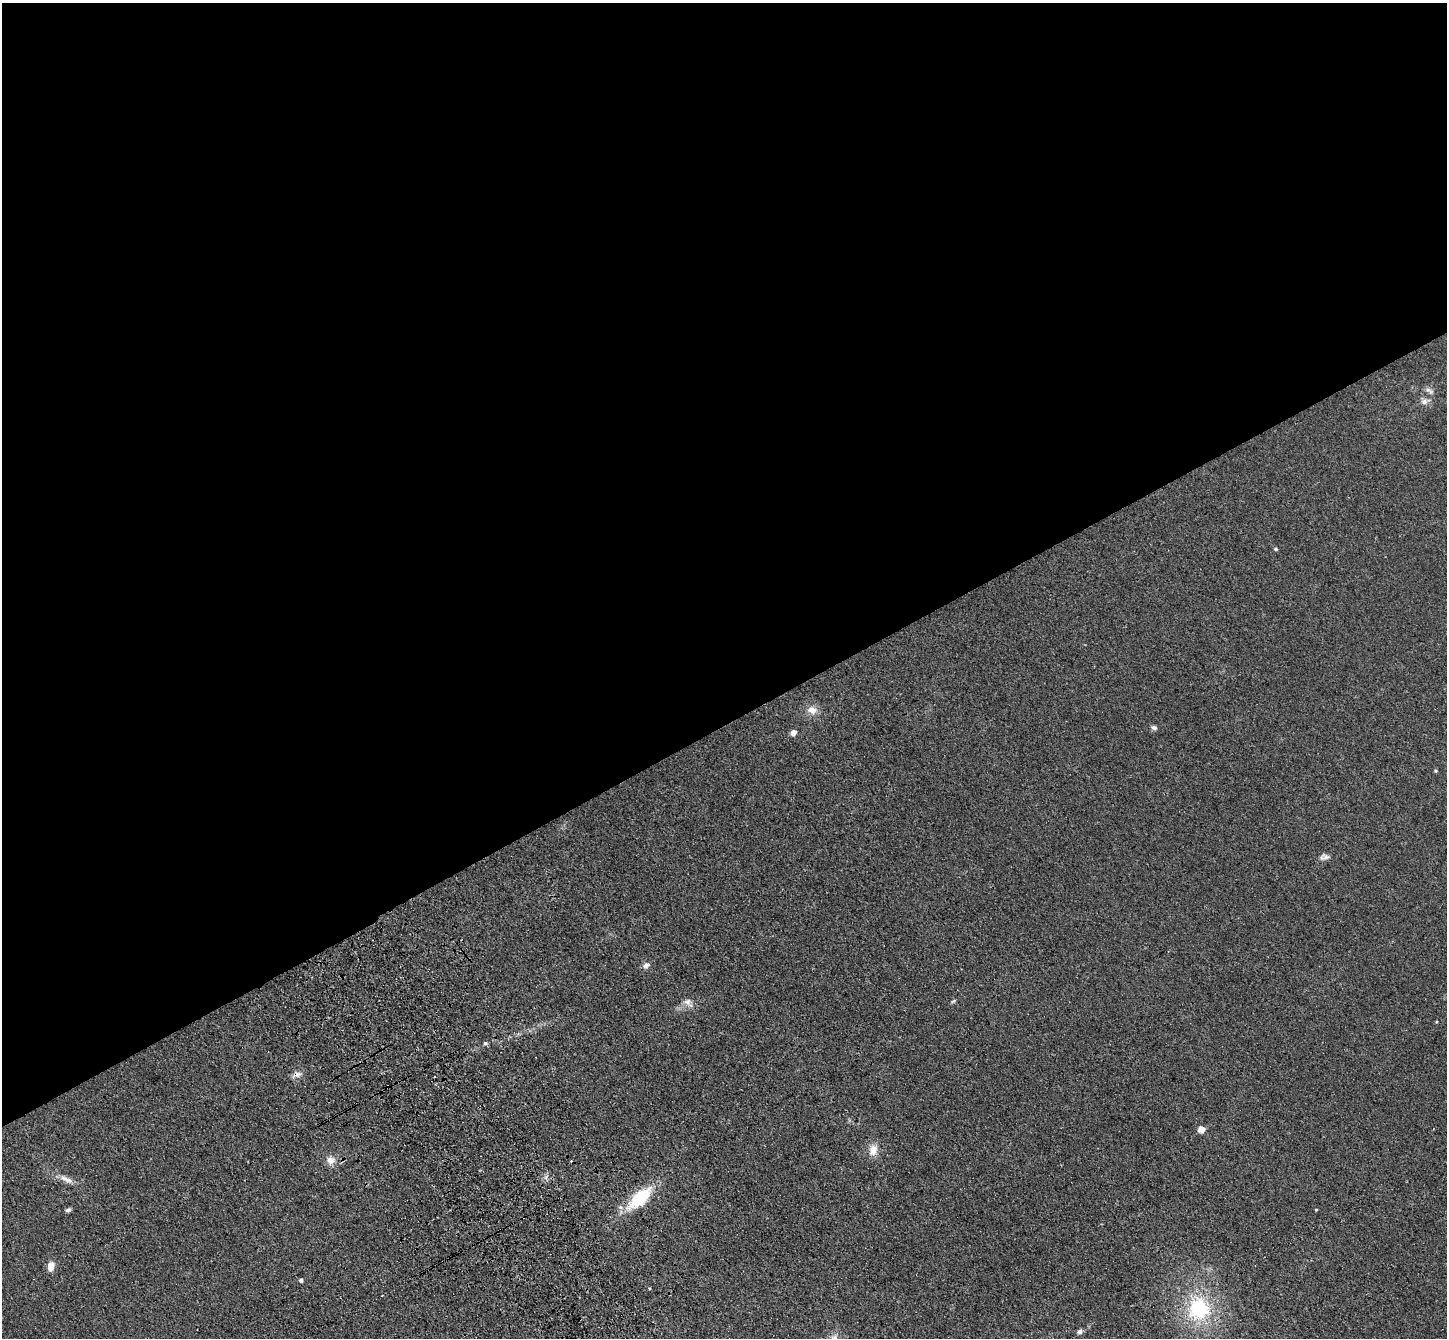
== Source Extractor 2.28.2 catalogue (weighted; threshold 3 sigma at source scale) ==
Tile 2 of 4 x 4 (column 2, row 1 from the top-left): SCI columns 1549-2993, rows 4232-5567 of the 5985 x 5924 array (HDU 1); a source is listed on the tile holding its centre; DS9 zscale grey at full resolution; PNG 1449 x 1340 px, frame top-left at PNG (2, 3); no overlay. Shown black and unused: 54% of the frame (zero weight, under 3 of 4 exposures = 6% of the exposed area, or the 3 px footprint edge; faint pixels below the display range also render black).
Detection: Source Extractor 2.28.2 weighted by HDU 2 'WHT'; one run over the whole footprint, this tile lists its part. Background 0.0407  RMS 0.0058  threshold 0.0263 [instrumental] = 3 sigma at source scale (4.5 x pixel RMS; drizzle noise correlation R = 1.50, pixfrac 1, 0.05/0.05 arcsec/px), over >= 5 px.
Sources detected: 25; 2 cosmic-ray / hot-pixel residue — not listed; the other 23 listed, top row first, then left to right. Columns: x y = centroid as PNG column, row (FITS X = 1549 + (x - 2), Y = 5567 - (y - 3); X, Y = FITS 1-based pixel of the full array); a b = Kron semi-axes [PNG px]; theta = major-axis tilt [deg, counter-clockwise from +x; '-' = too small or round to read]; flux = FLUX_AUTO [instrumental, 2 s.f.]
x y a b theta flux
1429 391 13 6 -31 2.2
1425 401 13 7 18 3
1276 549 5 4 - 0.95
812 710 13 10 -15 5
1154 728 7 5 -23 1.5
793 732 4 4 - 5.7
1436 771 4 4 - 0.75
1326 857 12 8 -21 2.5
646 965 10 7 30 2.3
688 1002 15 9 -46 3.5
485 1043 6 5 - 0.96
297 1074 11 7 -3 2.9
1201 1129 5 4 - 11
873 1150 15 11 79 6.1
331 1160 13 11 1 4.6
66 1179 20 7 -21 4.5
640 1198 30 13 43 28
1316 1209 4 3 - 0.41
68 1210 6 4 34 1.4
51 1266 11 7 76 5.2
301 1280 4 4 - 1.8
1199 1309 29 27 89 46
1080 1332 7 6 - 1.8
Overlapping masked pixels (flux is a lower limit): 2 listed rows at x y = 297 1074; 640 1198